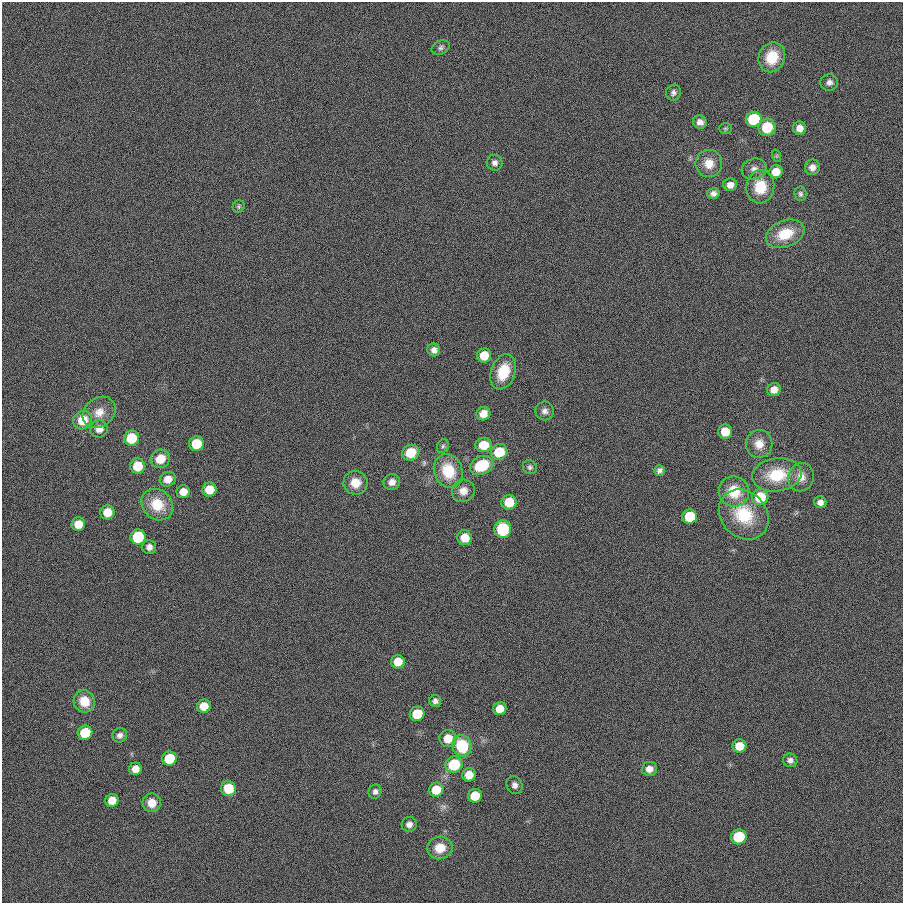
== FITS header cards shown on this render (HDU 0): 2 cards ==
NAXIS1  =                  901
NAXIS2  =                  901

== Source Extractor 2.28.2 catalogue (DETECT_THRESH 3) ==
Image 901 x 901 px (HDU 0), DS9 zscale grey, 1 PNG px = 1 image px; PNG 905 x 905 px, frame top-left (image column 1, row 901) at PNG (2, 2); each listed source drawn as its Kron ellipse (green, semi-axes under 4 px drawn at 4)
Background 0.00153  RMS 0.099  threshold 0.297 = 3 sigma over >= 5 px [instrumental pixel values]
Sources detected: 92; all 92 listed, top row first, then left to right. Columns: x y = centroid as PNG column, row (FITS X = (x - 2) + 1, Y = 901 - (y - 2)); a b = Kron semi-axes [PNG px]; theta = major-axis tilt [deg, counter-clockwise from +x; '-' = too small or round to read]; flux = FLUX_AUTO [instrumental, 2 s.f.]
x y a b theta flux
441 48 9 6 26 19
772 57 15 13 68 190
829 82 9 8 - 29
673 93 8 7 - 22
754 119 8 7 - 500
700 122 7 6 - 34
767 127 9 8 - 210
725 128 6 5 - 11
799 128 7 6 - 52
777 156 6 4 -72 9.2
495 163 8 8 - 27
709 164 13 13 - 98
812 167 7 7 - 41
754 169 12 10 16 44
776 172 7 6 - 90
730 185 7 6 - 43
760 187 16 14 84 180
713 193 6 5 - 27
800 194 7 6 - 16
239 206 6 5 - 12
785 234 20 13 21 200
434 350 6 6 - 32
484 355 7 7 - 130
503 372 18 12 69 190
774 389 7 6 - 56
545 411 9 9 - 31
99 412 18 14 38 95
483 414 7 6 - 61
83 420 10 9 - 160
99 429 9 8 - 59
725 432 7 7 - 120
131 438 7 7 - 200
196 444 7 7 - 180
759 444 14 13 - 85
483 445 8 7 - 150
443 446 7 5 63 13
499 452 8 7 - 190
411 453 9 7 28 150
160 459 10 9 - 120
482 465 12 9 25 280
138 466 7 7 - 170
530 467 7 6 - 17
659 470 5 5 - 22
448 471 17 14 -71 230
777 475 25 16 7 260
801 477 14 12 69 71
168 479 8 7 - 71
392 482 8 8 - 41
355 483 12 12 - 96
209 489 7 7 - 120
463 491 12 11 - 66
183 492 6 6 - 77
734 492 15 15 - 200
760 497 8 8 - 220
509 502 7 7 - 140
820 502 6 6 - 35
157 505 17 14 -43 190
107 512 7 7 - 100
744 515 27 22 -46 320
690 517 7 7 - 340
78 524 7 6 - 100
503 529 9 8 - 340
138 537 7 7 - 430
465 538 7 7 - 120
149 547 7 7 - 31
398 662 7 6 - 110
84 701 11 10 - 130
435 701 6 6 - 24
204 706 7 6 - 100
500 709 7 6 - 100
417 714 7 7 - 210
85 733 7 7 - 250
120 735 7 7 - 27
448 739 8 8 - 110
462 746 10 9 - 310
739 746 7 6 - 120
169 759 7 7 - 230
790 760 7 6 - 27
454 765 9 8 - 320
135 769 6 6 - 67
649 769 7 7 - 47
469 775 7 6 - 89
515 785 9 8 - 29
228 788 7 7 - 160
436 790 7 7 - 150
375 792 7 6 - 23
475 796 7 7 - 180
112 800 7 6 - 85
152 803 9 9 - 82
409 824 7 7 - 33
739 837 8 7 - 320
440 848 12 11 - 110